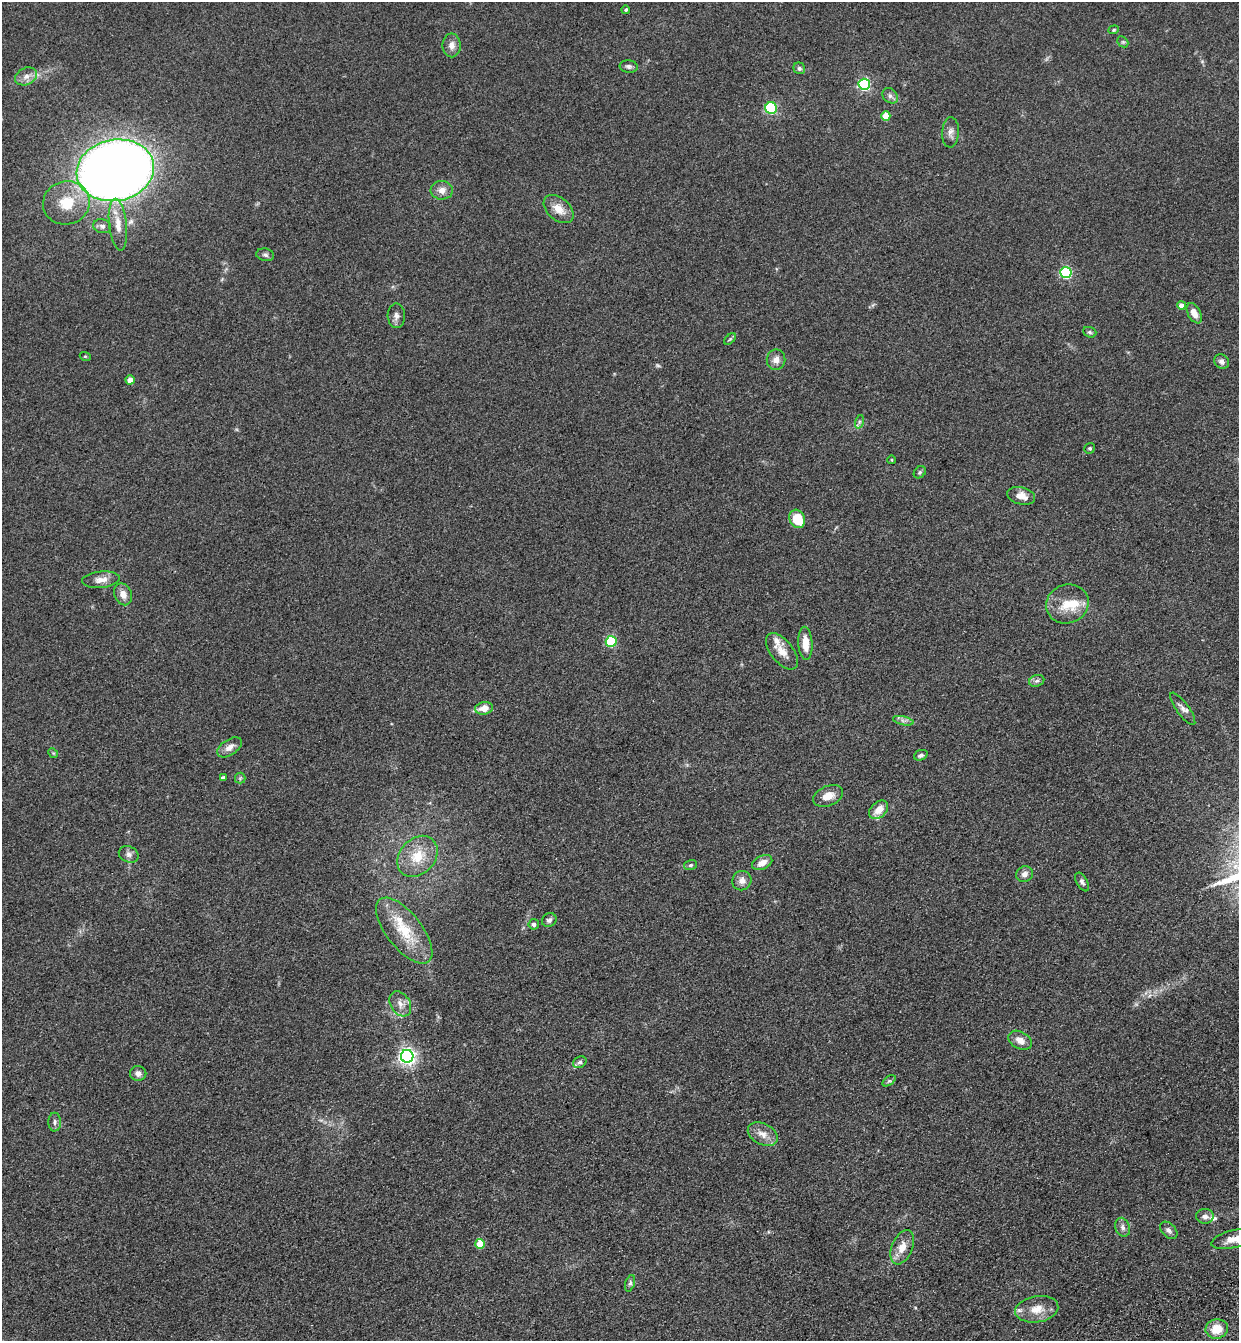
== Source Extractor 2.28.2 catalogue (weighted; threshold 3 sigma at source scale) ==
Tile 6 of 4 x 4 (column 2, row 2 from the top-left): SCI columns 1437-2673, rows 2790-4128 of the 5469 x 5580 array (HDU 1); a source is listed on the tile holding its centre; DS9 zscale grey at full resolution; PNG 1241 x 1343 px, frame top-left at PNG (2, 2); each listed source drawn as its Kron ellipse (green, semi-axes under 4 px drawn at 4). Shown black and unused: <1% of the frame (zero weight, under 3 of 4 exposures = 6% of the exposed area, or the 3 px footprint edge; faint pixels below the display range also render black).
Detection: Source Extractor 2.28.2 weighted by HDU 2 'WHT'; one run over the whole footprint, this tile lists its part. Background 0.157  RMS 0.01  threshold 0.045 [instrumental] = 3 sigma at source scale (4.5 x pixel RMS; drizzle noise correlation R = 1.50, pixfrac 1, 0.05/0.05 arcsec/px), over >= 5 px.
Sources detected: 85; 1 too faint to see at this stretch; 1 inside a brighter object's white glare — neither listed nor drawn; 4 inside a brighter listed object's ellipse — not listed separately; the other 79 listed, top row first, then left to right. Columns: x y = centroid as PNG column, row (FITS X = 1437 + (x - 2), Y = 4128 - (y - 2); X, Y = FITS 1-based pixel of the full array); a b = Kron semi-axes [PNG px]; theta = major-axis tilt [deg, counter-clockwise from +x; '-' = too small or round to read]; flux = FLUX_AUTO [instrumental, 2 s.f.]
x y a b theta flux
626 10 4 4 - 1.4
1114 30 5 4 - 1.2
1123 42 6 4 -43 1.5
452 45 12 9 -90 6.6
629 66 9 6 -5 2.8
799 68 6 5 - 2.3
26 76 11 8 25 6.5
864 84 5 5 - 130
890 96 9 6 -46 3.3
771 108 6 5 - 84
886 116 4 4 - 21
950 132 15 8 86 5.6
115 170 39 30 11 1400
442 190 11 9 -3 7
66 203 23 21 16 32
559 209 17 11 -41 13
118 225 26 9 -83 14
102 226 9 7 -15 3.5
265 255 9 6 -11 2.6
1066 273 5 5 - 100
1181 305 4 4 - 6.8
1194 313 11 6 -61 9.2
396 316 12 8 -88 4.6
1090 332 7 5 -21 1.8
730 339 7 4 44 1.4
85 356 5 3 - 0.89
776 360 10 9 - 6.8
1222 362 8 6 -41 3.6
130 380 4 4 - 9.2
859 422 7 4 72 2
1090 448 5 5 - 1.7
892 460 4 3 - 0.7
920 472 7 5 44 1.7
1021 496 14 8 -14 9.8
797 519 9 7 -64 28
101 580 19 8 5 8.6
123 594 11 8 -66 7.5
1067 604 21 19 20 24
611 641 5 5 - 78
805 643 16 7 -87 14
782 651 21 11 -51 12
1037 681 8 5 20 2.6
484 708 9 6 10 11
1183 709 20 6 -54 5.3
903 721 10 4 -13 3
229 747 14 7 34 6.6
53 753 5 4 - 1.2
921 755 7 5 21 2.9
223 778 4 4 - 3
240 778 5 5 - 1.6
828 796 15 10 22 11
879 810 11 7 43 12
129 854 10 8 -24 4
417 856 23 17 48 26
762 863 10 6 26 8.1
691 865 6 5 - 1.8
1025 874 8 7 - 5.1
742 881 10 9 - 6.5
1082 882 10 5 -62 3.2
549 920 7 6 - 3.1
534 924 5 5 - 3
404 931 39 17 -52 39
400 1004 14 9 -59 7.6
1020 1040 12 8 -29 7.9
407 1056 6 6 - 370
580 1062 7 5 29 2.4
138 1073 8 7 - 4.6
889 1081 7 4 35 1.7
55 1122 9 6 -90 3.1
763 1134 16 10 -27 9.5
1205 1216 9 7 -4 4.6
1123 1227 10 7 -70 4.1
1169 1230 10 6 -44 3.5
1233 1239 22 8 13 12
480 1244 5 4 - 31
902 1247 18 10 67 13
630 1283 8 4 72 2.1
1037 1309 22 13 9 17
1217 1329 11 9 12 19
Isophote crosses this tile's border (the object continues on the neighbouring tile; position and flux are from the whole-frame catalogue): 1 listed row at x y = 1233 1239